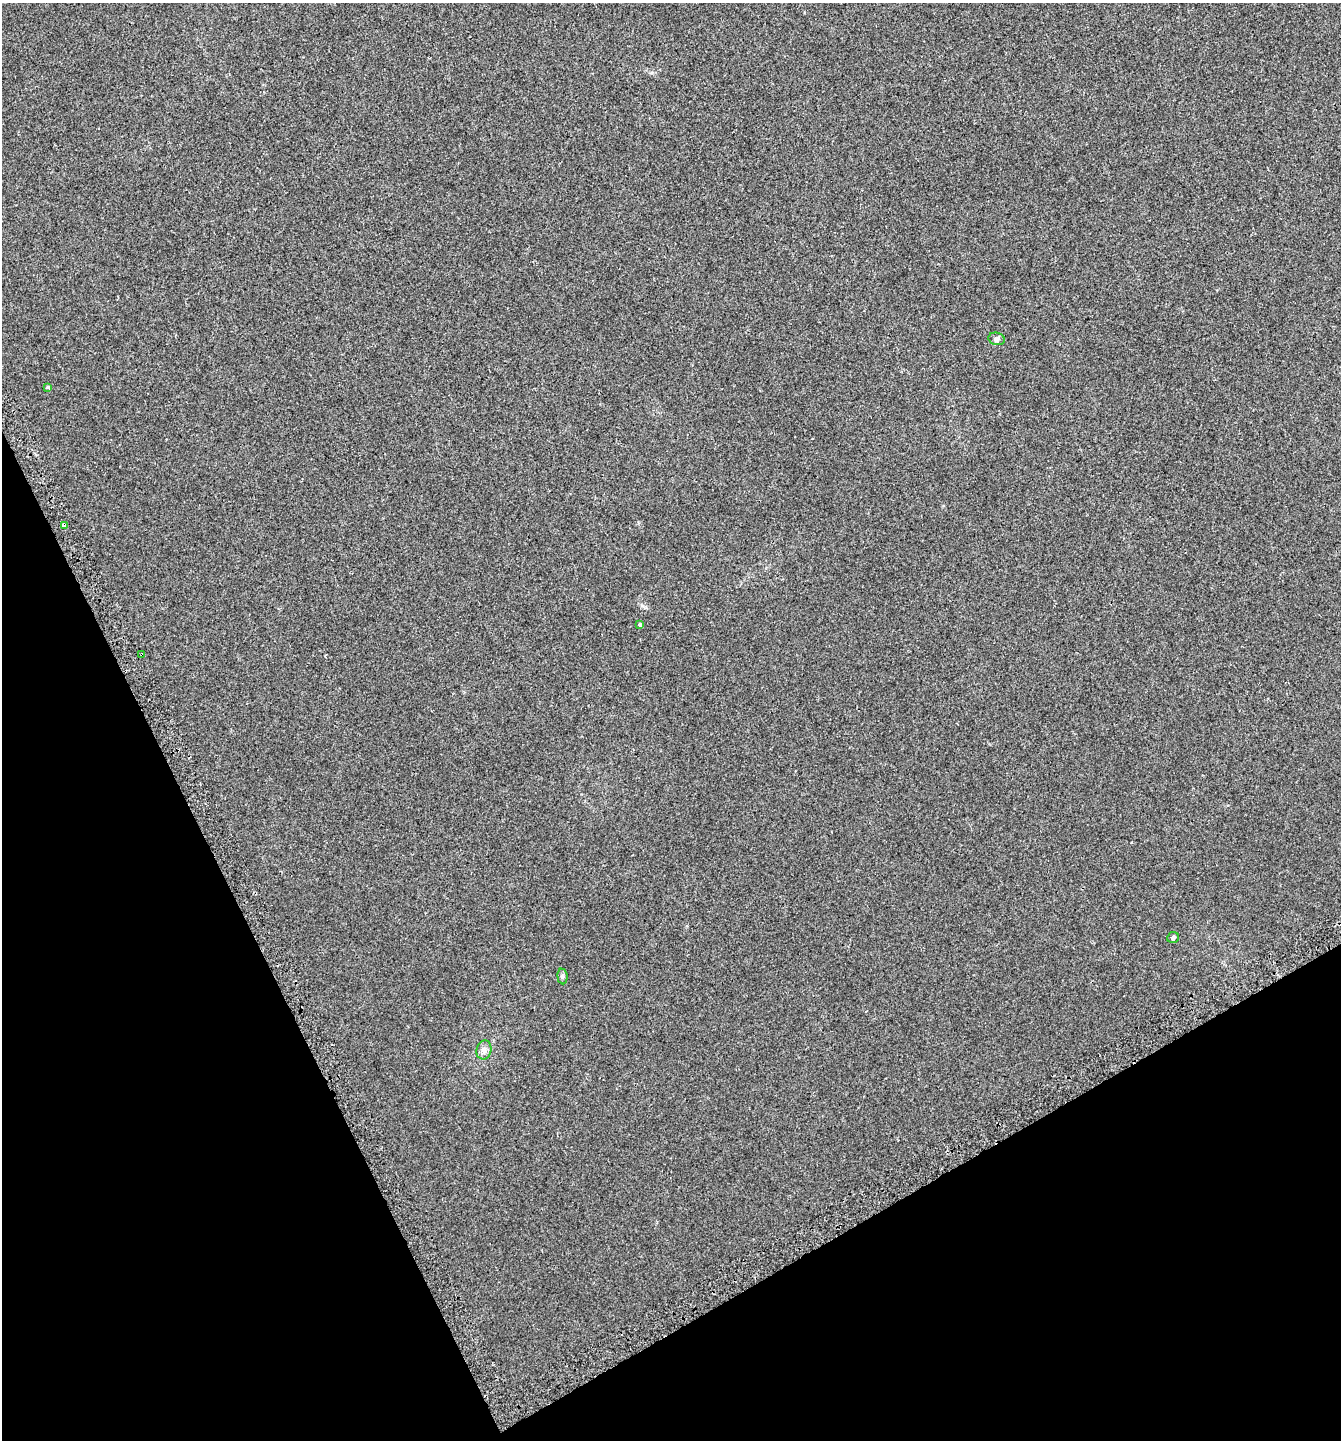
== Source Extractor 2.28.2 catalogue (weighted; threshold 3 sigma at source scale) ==
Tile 14 of 4 x 4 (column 2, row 4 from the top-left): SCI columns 1501-2839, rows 51-1488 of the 5732 x 5857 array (HDU 1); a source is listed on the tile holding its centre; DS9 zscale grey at full resolution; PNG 1343 x 1442 px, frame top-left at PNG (2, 3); each listed source drawn as its Kron ellipse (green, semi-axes under 4 px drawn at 4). Shown black and unused: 24% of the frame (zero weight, under 2 of 3 exposures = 3% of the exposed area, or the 3 px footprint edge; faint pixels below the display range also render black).
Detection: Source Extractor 2.28.2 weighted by HDU 2 'WHT'; one run over the whole footprint, this tile lists its part. Background 0.0096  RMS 0.0067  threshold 0.0301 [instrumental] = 3 sigma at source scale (4.5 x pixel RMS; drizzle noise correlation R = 1.50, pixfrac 1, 0.0396/0.0396 arcsec/px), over >= 5 px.
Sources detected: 9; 1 cosmic-ray / hot-pixel residue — neither listed nor drawn; the other 8 listed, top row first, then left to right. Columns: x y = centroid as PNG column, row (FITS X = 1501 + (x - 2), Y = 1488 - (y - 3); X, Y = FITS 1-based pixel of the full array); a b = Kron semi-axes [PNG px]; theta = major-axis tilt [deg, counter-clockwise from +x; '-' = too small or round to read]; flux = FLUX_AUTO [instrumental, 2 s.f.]
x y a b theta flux
997 339 8 6 -13 1.6
48 387 4 3 - 4.4
64 526 4 3 - 6.8
640 624 3 3 - 1.9
142 655 4 3 - 3.8
1173 938 6 5 - 1.4
562 976 8 5 -85 1.3
484 1050 9 7 76 2.8
Overlapping masked pixels (flux is a lower limit): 2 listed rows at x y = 64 526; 142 655